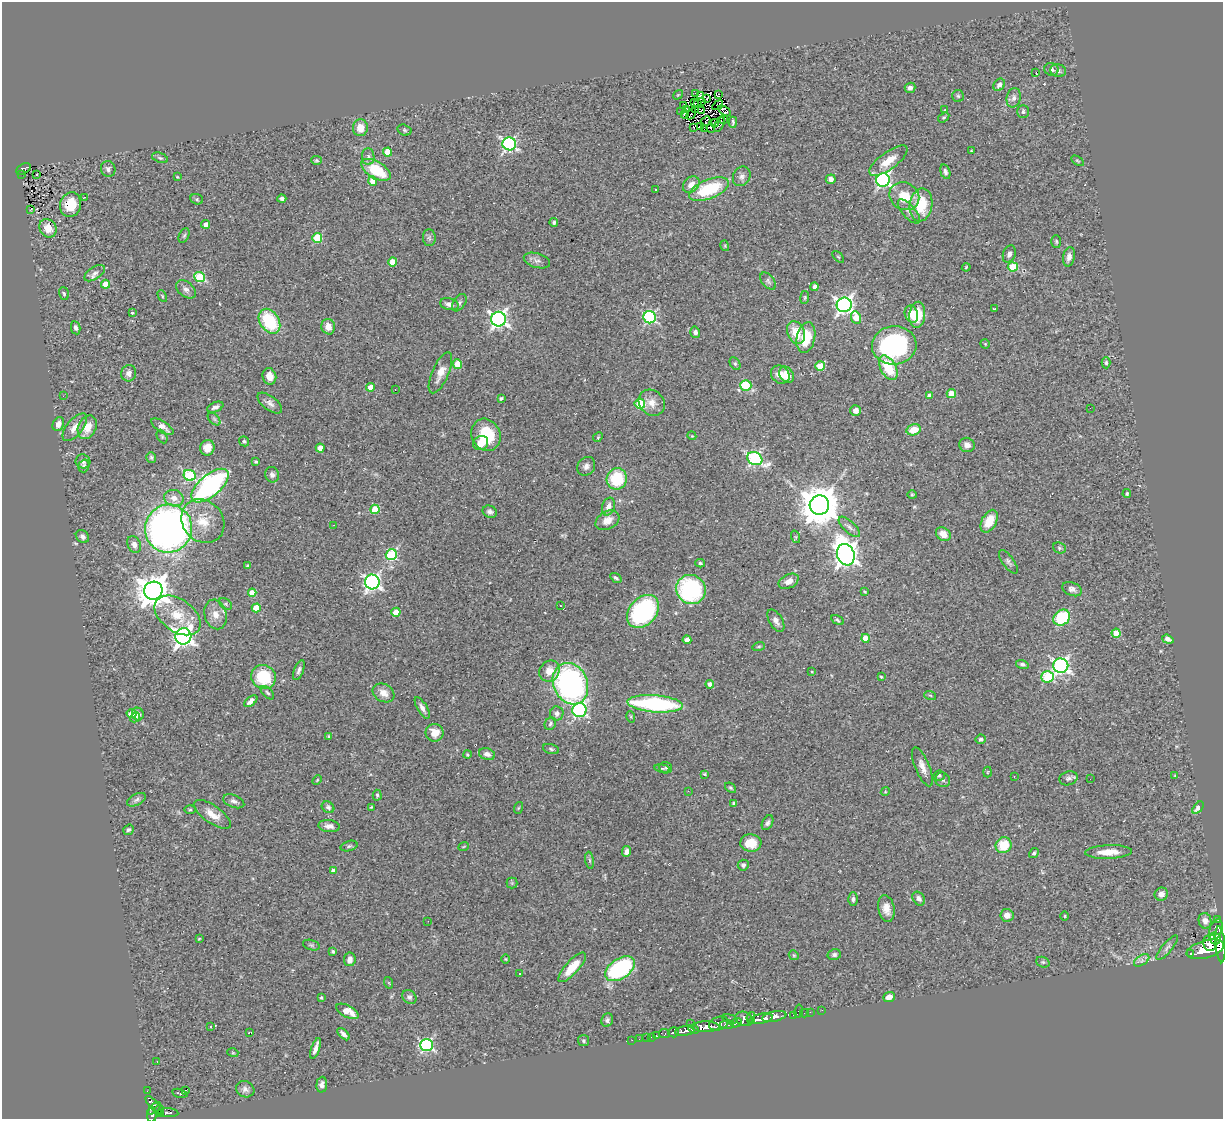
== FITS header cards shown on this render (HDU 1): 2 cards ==
NAXIS1  =                 1221
NAXIS2  =                 1117

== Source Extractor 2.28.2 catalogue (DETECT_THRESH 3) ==
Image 1221 x 1117 px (HDU 1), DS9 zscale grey, 1 PNG px = 1 image px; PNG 1225 x 1121 px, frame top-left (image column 1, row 1117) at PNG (2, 2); each listed source drawn as its Kron ellipse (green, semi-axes under 4 px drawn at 4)
Background 0.571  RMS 0.052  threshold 0.155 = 3 sigma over >= 5 px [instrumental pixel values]
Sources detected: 350; all 350 listed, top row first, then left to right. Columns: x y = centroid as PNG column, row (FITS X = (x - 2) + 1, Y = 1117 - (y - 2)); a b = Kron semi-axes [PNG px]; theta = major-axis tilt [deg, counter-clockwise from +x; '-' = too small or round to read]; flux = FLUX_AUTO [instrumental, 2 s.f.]
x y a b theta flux
1051 69 7 6 - 11
1058 71 8 6 -17 11
1036 72 3 2 - 26
999 85 7 5 54 13
910 88 5 5 - 10
695 93 3 2 - 3.8
718 94 4 3 - 25
678 95 5 3 - 2.7
701 95 4 2 - 1.3
958 96 6 6 - 6.4
1014 98 10 7 77 16
706 99 3 2 - 3
701 101 3 2 - 1.7
694 103 4 2 - 3.7
698 103 2 2 - 2.3
718 105 6 2 35 2.9
683 106 3 2 - 4.3
687 109 3 2 - 4.1
696 109 3 2 - 4.2
702 110 3 2 - 4.5
945 110 3 2 - 5.2
724 111 7 4 -33 3.9
681 112 2 2 - 2.5
1023 112 6 5 - 8.5
685 114 4 2 - 4.7
691 114 6 2 56 3.9
944 118 6 4 34 4.7
724 120 3 2 - 6.2
705 121 5 2 - 2.6
733 122 5 2 - 5.5
714 123 4 2 - 1.8
719 124 8 3 59 7.1
693 127 2 2 - 3
700 127 3 2 - 2
360 128 8 7 - 43
711 128 4 2 - 6.4
704 129 4 2 - 2.4
404 130 7 5 -18 6.5
509 144 7 6 - 690
971 151 3 2 - 2.6
387 152 4 4 - 89
368 156 8 6 -89 11
160 158 8 5 -21 7
317 160 5 4 - 4.9
888 161 23 8 36 54
1078 161 7 4 -31 4.7
24 169 8 5 28 80
108 169 8 7 - 11
376 170 16 8 -31 140
945 172 7 4 -74 11
22 174 3 2 - 10
37 174 3 2 - 3.3
742 176 10 8 60 16
177 177 4 3 - 3.4
831 179 5 5 - 13
883 180 7 7 - 850
373 181 4 4 - 40
691 184 9 7 44 29
655 189 2 2 - 2.7
709 189 21 9 21 210
904 196 15 13 -30 81
84 197 3 2 - 15
197 199 6 5 - 5.8
282 199 4 3 - 8.1
71 205 12 10 73 86
921 205 16 11 80 120
31 209 3 2 - 1.7
909 212 15 6 -49 18
554 222 4 4 - 6.6
206 224 4 4 - 20
48 228 9 8 - 43
184 235 7 5 62 6.1
317 238 5 5 - 170
429 238 8 6 -89 8.8
1056 241 6 5 - 5.4
725 246 5 3 - 3.3
1009 254 9 6 70 13
838 257 7 2 -45 2.9
1069 257 10 6 79 18
537 260 13 7 -17 15
393 262 4 4 - 72
966 267 4 3 - 3.6
1013 267 5 4 - 150
95 273 11 6 34 14
200 277 5 5 - 180
768 281 10 6 -51 9.9
106 284 4 4 - 78
815 287 4 4 - 17
186 289 11 7 -39 16
64 294 6 4 -73 5.1
162 296 6 4 -62 4.2
805 297 6 4 83 4.6
459 303 9 6 55 11
449 304 9 6 -14 19
844 305 7 7 - 1400
994 309 3 2 - 2.1
132 313 3 3 - 7.7
911 314 9 6 -68 43
917 315 13 8 85 94
650 317 6 6 - 460
856 318 6 4 -66 65
499 319 7 7 - 1200
269 321 13 9 -57 200
328 327 8 6 -75 30
76 328 6 4 -79 9
695 332 6 5 - 11
796 333 12 8 -67 70
806 338 15 9 78 110
985 344 5 4 - 3.7
894 345 22 19 5 540
1106 363 5 4 - 6.1
458 364 5 4 - 83
735 364 7 5 -63 6
820 366 5 4 - 110
888 368 13 7 -60 130
129 373 8 7 - 19
440 373 22 8 66 39
780 375 10 8 -39 31
787 375 9 6 -56 39
269 376 8 6 -73 32
746 385 5 5 - 120
370 387 4 4 - 44
395 390 2 2 - 3.5
951 394 4 4 - 70
929 395 4 4 - 15
63 396 2 2 - 2
501 398 4 3 - 8.2
270 403 14 7 -37 17
652 403 14 12 -45 35
640 404 5 5 - 190
215 407 8 5 22 13
1090 408 2 2 - 1.8
856 410 5 5 - 21
214 419 7 4 -45 7.2
58 424 7 5 62 15
75 427 16 8 51 32
87 427 12 9 64 45
162 427 13 5 -33 23
914 430 7 5 14 59
486 435 16 14 -63 150
692 436 4 3 - 3.2
162 437 7 4 -64 5.2
598 437 5 4 - 4.1
244 441 5 4 - 5.5
481 443 8 7 - 45
967 445 7 7 - 19
207 448 8 7 - 36
320 448 4 4 - 38
151 457 5 5 - 6.4
755 459 8 6 -26 610
83 461 7 7 - 10
256 462 4 3 - 5.1
84 466 6 5 - 7
586 466 10 8 52 17
189 475 6 5 - 350
272 475 8 7 - 12
617 479 11 10 - 160
210 486 22 10 40 720
1127 494 4 4 - 7.1
912 495 4 4 - 3.7
174 498 10 8 -13 31
819 505 10 9 - 11000
608 506 9 6 74 20
375 509 4 4 - 93
490 512 7 6 - 11
607 520 13 9 29 32
203 521 23 20 -48 94
989 521 12 7 61 63
334 525 2 2 - 2
849 527 13 5 -44 15
168 528 24 23 - 2000
943 534 8 6 -35 35
82 536 7 6 - 12
796 537 6 4 -71 4.4
134 544 9 6 -64 20
1059 548 7 5 -23 6.1
391 555 6 5 - 360
846 555 11 8 -71 2700
1008 562 14 6 -54 11
700 563 5 3 - 5
247 566 4 3 - 8
616 578 6 3 -34 7.8
789 581 11 6 26 26
372 582 7 7 - 1100
691 589 15 14 - 390
1072 589 10 6 -22 13
153 591 9 9 - 6100
865 592 4 3 - 3.4
252 593 4 4 - 56
226 604 7 5 -35 5.2
560 606 3 2 - 2.3
256 608 4 4 - 74
643 611 18 13 48 500
396 612 4 4 - 59
215 614 15 11 -75 36
177 615 26 16 -35 94
1062 618 9 7 38 200
837 620 6 4 -29 5.2
776 621 12 6 -60 16
1116 633 4 4 - 67
183 636 8 8 - 1800
865 638 4 4 - 52
1168 639 6 4 -18 14
687 640 4 4 - 25
759 646 6 4 16 5.2
1022 664 6 4 -16 7.5
1061 666 7 7 - 990
299 670 10 5 69 12
549 671 11 9 50 36
812 672 4 2 - 2.5
263 677 12 12 - 160
881 677 4 3 - 3.6
1048 677 6 5 - 260
570 684 21 17 -66 840
710 684 4 4 - 17
267 693 8 4 -45 6.8
384 693 11 8 -30 30
930 695 6 3 -19 4.4
251 701 7 4 37 30
655 704 28 8 -4 460
422 708 12 5 -59 16
579 710 7 7 - 560
557 713 7 6 - 16
131 714 5 4 - 59
138 714 6 6 - 16
135 717 5 4 - 8.4
631 717 6 3 -72 4.1
550 724 6 5 - 7.7
435 733 9 9 - 44
329 736 3 3 - 4.5
981 739 5 4 - 8.4
551 749 8 5 -17 6.9
487 754 8 5 -17 15
467 755 4 3 - 4.4
922 767 21 7 -67 28
662 768 8 4 -9 5.5
666 768 6 5 - 5.8
987 772 5 3 - 3
704 774 4 2 - 3.7
939 776 6 5 - 6.8
1014 776 2 2 - 2.4
1175 776 4 3 - 3.2
1068 778 9 6 17 9.9
1090 779 2 2 - 8.5
317 780 5 3 - 3.4
943 780 8 7 - 9.7
730 788 6 4 -40 5.4
688 791 2 2 - 13
885 792 4 3 - 3.3
377 795 5 4 - 5.3
136 800 10 5 27 11
234 801 11 6 -21 12
734 803 4 3 - 6.3
328 807 7 5 -38 9
371 807 3 3 - 3.3
518 808 6 4 70 4
1198 808 7 4 51 29
190 810 5 3 - 3.5
212 814 22 8 -35 45
767 823 8 5 62 9.7
329 826 11 6 -5 19
128 830 5 5 - 7.7
751 843 10 9 - 57
1003 845 8 7 - 88
349 846 8 5 15 7.5
464 846 5 3 - 2.9
626 852 6 4 79 15
1108 852 23 7 2 53
1034 853 5 4 - 6.4
590 860 8 4 -81 7.4
743 865 5 5 - 9.5
333 871 4 4 - 24
512 883 5 5 - 4.8
1161 894 7 6 - 21
853 899 6 4 -90 8.3
919 899 7 5 -54 15
886 909 13 8 -80 32
1007 915 6 6 - 26
1065 916 4 3 - 3
1218 920 2 2 - 7.8
428 921 2 2 - 2.4
1205 921 8 6 -76 21
1216 929 11 6 72 400
199 939 3 3 - 3.1
1215 939 6 5 - 600
1210 943 8 7 - 920
1220 944 18 5 -85 1300
311 945 8 5 -16 6.5
1167 948 15 5 50 14
1205 949 19 8 15 2000
333 952 4 3 - 6.1
1190 954 4 3 - 74
794 955 5 4 - 4.7
834 955 7 5 14 9.3
350 959 7 5 81 18
505 959 5 3 - 2.8
1142 960 8 5 32 10
1043 962 7 5 -20 5.7
572 967 19 6 48 77
620 969 17 10 34 430
519 973 3 3 - 14
389 983 6 3 -71 3.7
409 997 8 6 -42 9
889 997 6 4 21 21
321 998 3 3 - 5
822 1010 2 2 - 7.6
347 1011 12 5 -27 64
799 1011 7 4 81 36
810 1012 3 2 - 4.6
804 1013 4 2 - 9.2
794 1015 4 2 - 4.3
774 1017 12 5 11 680
751 1018 6 3 78 160
730 1019 8 3 -17 66
744 1019 9 7 -21 240
761 1019 12 5 11 610
607 1020 7 5 68 8.2
736 1023 6 4 34 200
691 1024 2 2 - 8.4
719 1024 10 6 19 490
727 1025 7 3 5 200
210 1027 3 2 - 3.4
706 1027 14 5 0 950
693 1029 5 3 - 240
685 1031 10 5 10 460
674 1032 5 5 - 130
249 1033 3 2 - 3.2
343 1034 7 4 -46 15
665 1034 5 3 - 47
656 1036 3 3 - 18
646 1037 3 2 - 3.9
652 1037 3 2 - 5.4
639 1039 2 2 - 2.3
632 1040 3 2 - 2.7
583 1041 5 5 - 4.9
426 1045 6 6 - 580
316 1048 11 4 70 19
233 1053 5 3 - 3.2
157 1061 2 2 - 1.7
322 1085 8 5 85 14
245 1089 9 8 - 14
186 1090 3 2 - 8.2
147 1091 2 2 - 6.8
180 1093 8 2 -13 4.1
153 1105 11 4 -49 210
154 1108 8 4 41 200
159 1110 4 3 - 28
161 1113 4 3 - 82
168 1113 10 4 -4 93
152 1115 7 5 87 230
At the frame edge (FLAGS 8, measured only in part): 1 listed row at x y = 1220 944